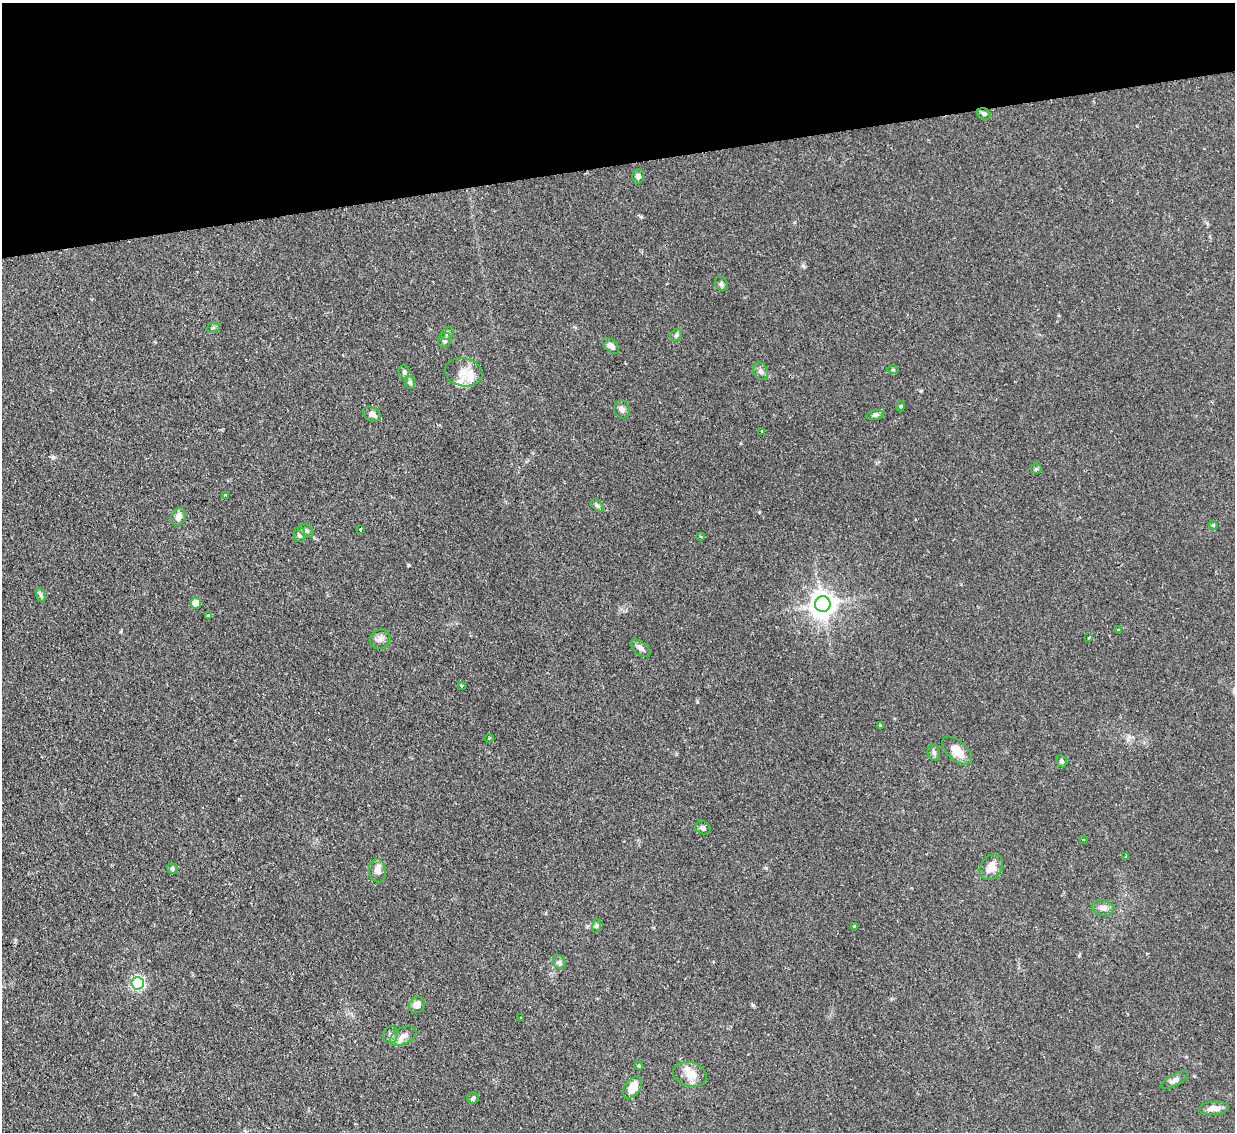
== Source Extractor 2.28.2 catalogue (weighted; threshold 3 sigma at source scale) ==
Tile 3 of 4 x 4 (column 3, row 1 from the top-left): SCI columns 2466-3698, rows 3643-4772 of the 4931 x 4910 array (HDU 1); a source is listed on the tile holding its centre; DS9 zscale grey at full resolution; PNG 1237 x 1134 px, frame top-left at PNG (2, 3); each listed source drawn as its Kron ellipse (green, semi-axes under 4 px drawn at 4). Shown black and unused: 14% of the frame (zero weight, under 2 of 3 exposures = <1% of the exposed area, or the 3 px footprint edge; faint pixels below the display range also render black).
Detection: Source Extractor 2.28.2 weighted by HDU 2 'WHT'; one run over the whole footprint, this tile lists its part. Background 0.0828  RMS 0.0061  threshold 0.0275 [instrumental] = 3 sigma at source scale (4.5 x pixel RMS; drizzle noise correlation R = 1.50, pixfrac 1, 0.05/0.05 arcsec/px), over >= 5 px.
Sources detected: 66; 1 cosmic-ray / hot-pixel residue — neither listed nor drawn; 3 inside a brighter listed object's ellipse — not listed separately; the other 62 listed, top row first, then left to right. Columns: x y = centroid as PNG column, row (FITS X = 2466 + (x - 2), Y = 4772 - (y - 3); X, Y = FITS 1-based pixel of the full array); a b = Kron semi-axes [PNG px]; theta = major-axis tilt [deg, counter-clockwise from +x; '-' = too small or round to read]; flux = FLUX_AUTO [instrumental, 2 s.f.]
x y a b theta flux
984 114 7 5 -26 1.2
638 176 7 6 - 2
721 284 7 6 - 1.5
213 328 7 4 19 1
447 333 7 5 47 1.5
676 335 6 5 - 1.2
445 340 7 6 - 1.8
611 346 10 6 -43 3.1
893 370 6 4 -1 0.62
761 371 9 7 -71 2.2
404 372 6 5 - 1.3
464 372 19 14 -11 8.8
410 382 6 5 - 1.4
901 406 5 3 - 0.57
622 409 9 7 -77 2.1
372 414 9 7 -29 2.6
875 415 8 5 15 1.4
762 431 3 3 - 1.4
1036 469 5 5 - 0.89
226 495 4 3 - 1.2
597 506 7 4 -44 1.3
179 517 9 7 70 3.4
1213 525 4 4 - 0.69
360 529 3 3 - 1.9
306 531 8 5 -38 1.6
299 535 7 5 -88 1.5
701 537 4 2 - 0.56
41 595 7 4 -71 1.3
196 603 5 5 - 8.6
823 604 8 7 - 690
208 616 3 3 - 1.9
1118 629 3 3 - 0.61
1089 637 3 3 - 1.7
380 639 10 9 - 3
641 648 11 6 -37 2.5
461 686 3 3 - 1.9
880 726 3 3 - 1.1
489 738 4 3 - 0.5
957 751 18 9 -41 8.7
934 753 8 6 -75 1.5
1061 761 6 5 - 1.3
703 828 8 6 -26 1.6
1083 840 4 3 - 0.54
1125 856 3 2 - 0.85
991 867 13 10 56 6.4
172 869 5 5 - 1.4
377 871 12 8 -81 3.6
1103 908 11 7 -13 3.1
596 926 7 4 71 0.95
854 926 3 3 - 0.82
560 962 8 5 -57 1.7
138 983 6 6 - 110
417 1005 8 7 - 4.7
521 1018 3 2 - 0.49
391 1035 9 7 76 2.1
403 1036 14 8 28 4.5
639 1066 5 4 - 0.78
690 1074 17 12 -15 7.6
1174 1080 15 5 29 2.7
633 1087 12 7 56 10
473 1098 6 5 - 1
1214 1108 15 6 3 4.6
Unlisted compact peaks at least as high as the median listed source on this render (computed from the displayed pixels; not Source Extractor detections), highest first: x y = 408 565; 53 457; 753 1005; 803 266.